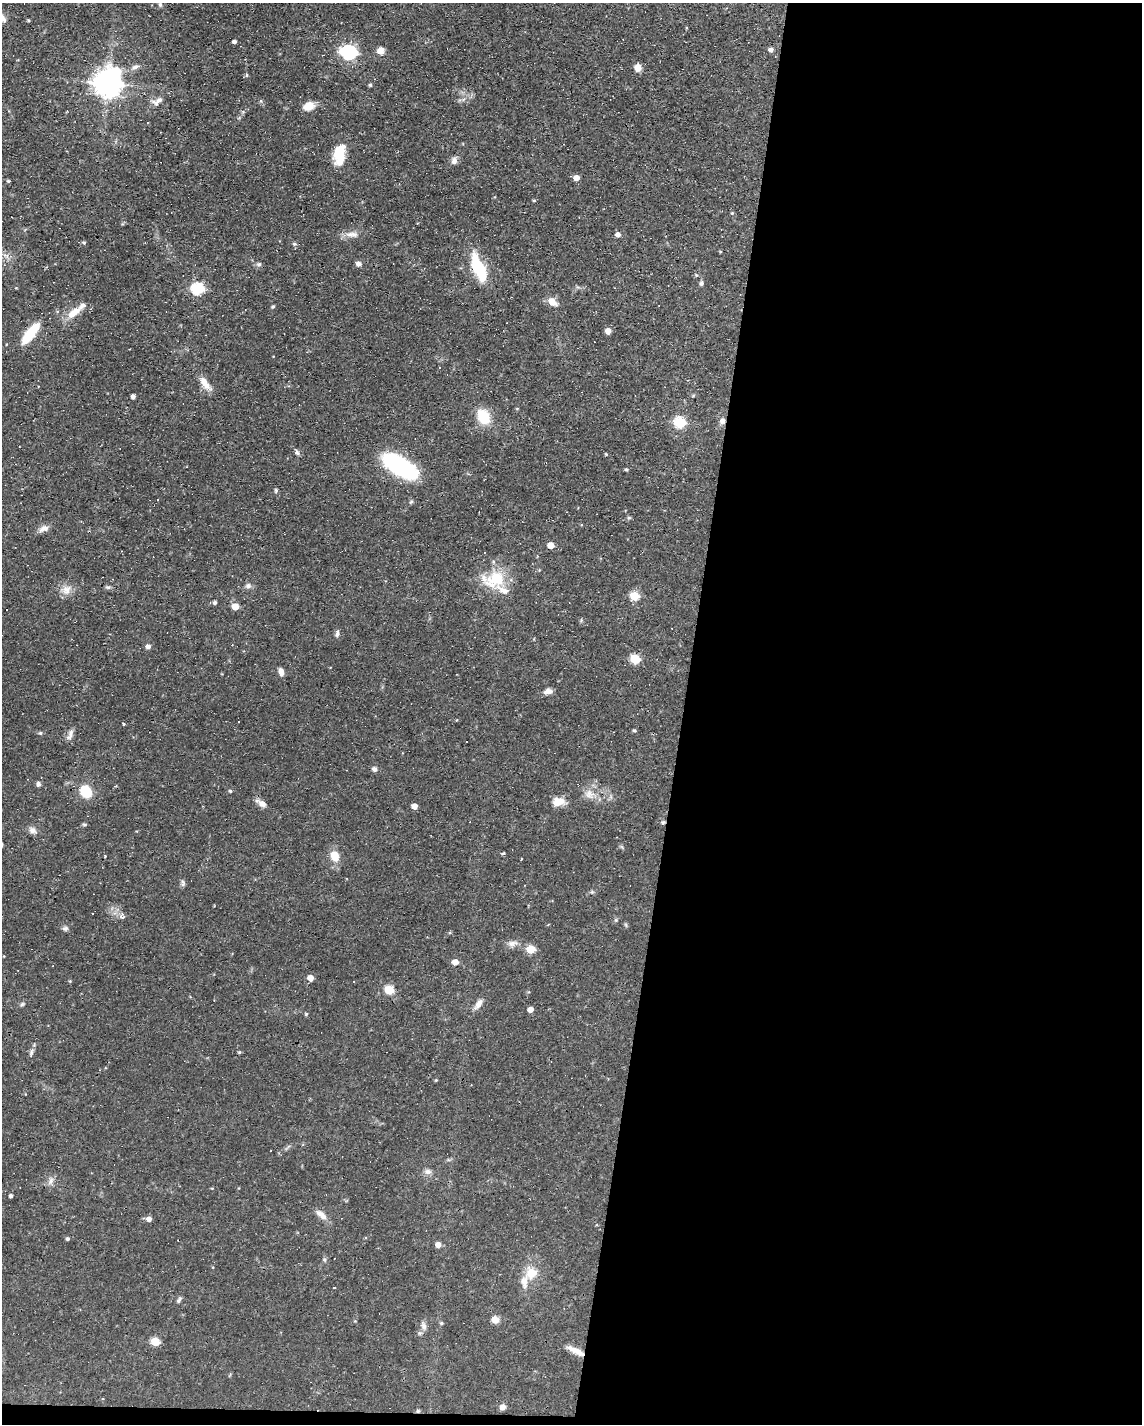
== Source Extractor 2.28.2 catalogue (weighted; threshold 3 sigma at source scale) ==
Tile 12 of 4 x 3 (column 4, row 3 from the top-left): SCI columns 3422-4561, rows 214-1635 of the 4561 x 4584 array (HDU 1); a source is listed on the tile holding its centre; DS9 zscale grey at full resolution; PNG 1144 x 1426 px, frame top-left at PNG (2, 3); no overlay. Shown black and unused: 41% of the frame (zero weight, under 3 of 4 exposures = <1% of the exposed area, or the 3 px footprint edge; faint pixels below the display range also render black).
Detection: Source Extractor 2.28.2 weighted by HDU 2 'WHT'; one run over the whole footprint, this tile lists its part. Background 0.0541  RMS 0.0032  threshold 0.0144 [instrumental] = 3 sigma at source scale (4.5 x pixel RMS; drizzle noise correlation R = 1.50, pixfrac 1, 0.05/0.05 arcsec/px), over >= 5 px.
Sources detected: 136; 11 cosmic-ray / hot-pixel residue — not listed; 5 inside a brighter listed object's ellipse — not listed separately; the other 120 listed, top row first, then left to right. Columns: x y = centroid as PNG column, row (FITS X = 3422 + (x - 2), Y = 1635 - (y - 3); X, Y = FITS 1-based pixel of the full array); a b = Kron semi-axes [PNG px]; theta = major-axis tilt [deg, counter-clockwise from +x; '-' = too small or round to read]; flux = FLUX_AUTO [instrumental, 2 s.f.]
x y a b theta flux
160 4 7 5 -76 0.67
3 19 13 7 -59 1.5
28 20 4 4 - 0.35
686 28 4 3 - 0.3
234 42 4 3 - 0.83
771 50 5 5 - 1.2
380 51 9 9 - 2
349 52 7 6 - 72
135 67 11 6 22 1.5
638 67 7 7 - 2.8
246 75 5 5 - 0.46
108 83 10 9 - 440
370 85 5 5 - 0.4
157 101 19 9 28 2.4
309 106 13 9 21 3.6
340 155 22 15 76 7.3
454 161 10 7 81 1.4
576 178 5 5 - 2.7
8 181 4 3 - 0.45
534 200 4 4 - 0.37
732 213 4 4 - 0.35
352 234 19 8 -1 2.6
618 234 5 5 - 1.5
84 242 5 5 - 0.51
294 244 5 4 - 0.54
720 252 5 3 - 0.27
259 264 7 6 - 0.74
358 264 6 5 - 1.4
478 267 28 13 -66 16
701 283 6 5 - 0.73
197 288 6 6 - 38
552 302 12 8 -39 3.1
273 306 4 4 - 0.48
74 313 21 9 38 4.6
608 331 5 5 - 3
30 333 24 8 51 12
439 368 3 3 - 1.9
205 383 19 8 -54 3.8
133 396 4 4 - 1.2
693 396 6 4 2 0.37
484 417 18 13 -62 8.5
722 421 7 7 - 1.6
680 422 6 6 - 27
297 453 8 4 -80 0.66
606 454 4 3 - 0.3
399 466 30 13 -31 48
626 469 4 4 - 0.39
276 490 6 4 -89 0.51
411 502 6 5 - 0.47
629 518 5 5 - 0.47
44 529 14 8 22 1.8
551 545 5 5 - 3.1
495 580 31 23 26 13
248 586 8 5 40 0.99
108 587 8 5 -1 0.64
66 590 15 13 31 3
635 596 6 5 - 12
215 603 5 4 - 0.72
235 606 5 5 - 5.4
337 633 9 5 85 0.88
148 646 5 5 - 1.4
635 659 6 5 - 15
281 672 9 6 -70 1.7
548 691 9 6 8 1.8
456 720 4 3 - 0.21
123 724 3 3 - 0.86
634 730 5 4 - 0.47
40 733 5 4 - 0.45
70 734 16 6 68 1.6
374 769 6 6 - 0.96
38 784 6 5 - 0.87
86 791 9 8 - 12
230 791 4 4 - 0.47
589 794 17 13 -29 3.7
558 802 14 10 3 4.1
261 803 15 7 -36 2
414 806 5 4 - 2.9
663 823 5 5 - 0.49
84 824 6 4 -1 0.44
33 830 11 9 -35 1.5
503 853 4 3 - 0.47
335 856 11 8 -71 5.3
521 858 2 2 - 0.28
183 883 9 6 -83 0.79
592 892 6 4 -43 0.46
121 917 5 4 - 1.8
616 920 6 5 - 0.46
626 925 6 4 -72 0.43
65 928 8 6 12 0.84
512 943 14 8 15 1.8
531 949 6 5 - 11
455 962 5 5 - 2.9
310 978 5 5 - 3.1
70 981 5 4 - 0.29
389 990 11 9 -28 4.1
22 1004 7 5 39 0.57
478 1004 16 7 56 2
530 1009 5 4 - 2.2
306 1014 5 4 - 0.4
31 1052 9 5 71 0.93
239 1052 4 3 - 0.43
436 1080 5 3 - 0.29
428 1172 9 7 -10 1.4
51 1181 12 7 64 1.5
11 1196 5 4 - 0.59
321 1215 16 7 -41 2.8
149 1219 5 4 - 1.9
68 1239 4 4 - 0.55
438 1245 5 5 - 2.5
324 1260 7 5 -69 0.57
531 1273 16 14 56 5.7
334 1287 3 2 - 0.34
179 1300 9 5 57 0.74
495 1319 9 8 - 2
441 1323 5 4 - 0.42
423 1325 12 7 -70 1.4
155 1342 5 5 - 11
575 1350 22 6 -26 3.1
503 1407 5 5 - 2.3
418 1411 6 5 - 0.52
Overlapping masked pixels (flux is a lower limit): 5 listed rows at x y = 108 83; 722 421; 663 823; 575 1350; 418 1411
Isophote crosses this tile's border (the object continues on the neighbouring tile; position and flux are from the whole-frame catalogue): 1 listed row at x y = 3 19